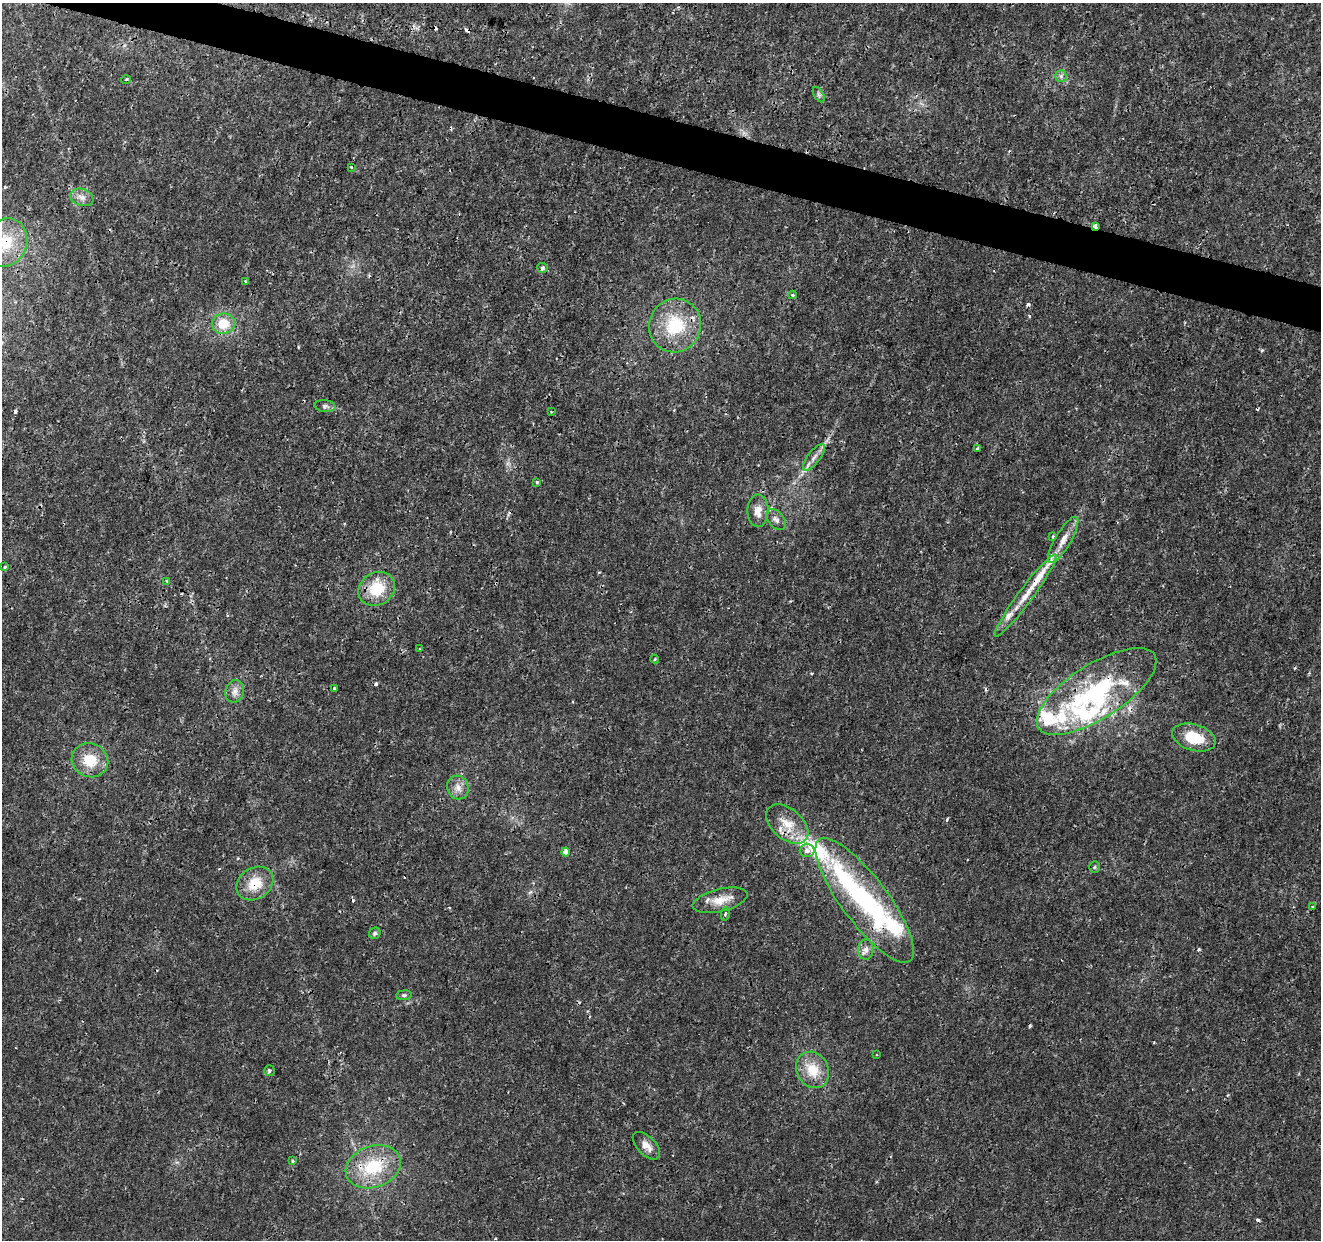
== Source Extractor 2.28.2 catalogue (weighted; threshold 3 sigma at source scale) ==
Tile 11 of 4 x 4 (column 3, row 3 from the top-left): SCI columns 2639-3957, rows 1457-2694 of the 5285 x 5452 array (HDU 1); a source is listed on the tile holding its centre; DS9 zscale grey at full resolution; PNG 1323 x 1242 px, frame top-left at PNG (2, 3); each listed source drawn as its Kron ellipse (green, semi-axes under 4 px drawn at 4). Shown black and unused: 4% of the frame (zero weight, under 3 of 4 exposures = <1% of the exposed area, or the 3 px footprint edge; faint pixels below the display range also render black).
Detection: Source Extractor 2.28.2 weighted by HDU 2 'WHT'; one run over the whole footprint, this tile lists its part. Background 0.00236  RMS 7.8e-04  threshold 0.00352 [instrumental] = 3 sigma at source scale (4.5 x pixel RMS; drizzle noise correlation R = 1.50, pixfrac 1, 0.0396/0.0396 arcsec/px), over >= 5 px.
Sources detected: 77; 1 inside a brighter object's white glare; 11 cosmic-ray / hot-pixel residue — neither listed nor drawn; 14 inside a brighter listed object's ellipse — not listed separately; the other 51 listed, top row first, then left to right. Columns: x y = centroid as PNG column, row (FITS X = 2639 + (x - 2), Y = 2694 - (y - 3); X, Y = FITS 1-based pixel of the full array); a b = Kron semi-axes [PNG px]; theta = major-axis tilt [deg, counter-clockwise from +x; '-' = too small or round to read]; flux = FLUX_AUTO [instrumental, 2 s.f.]
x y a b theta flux
1061 76 5 5 - 0.21
126 80 5 3 - 0.082
819 95 8 5 -59 0.18
351 167 4 3 - 0.09
82 197 12 8 -21 0.52
1095 226 4 3 - 0.58
5 243 25 21 66 3.2
542 268 5 5 - 0.15
245 281 3 3 - 0.084
792 295 4 3 - 0.16
223 324 11 10 - 1.8
675 325 27 25 62 4.3
325 406 11 6 -7 0.25
551 412 3 2 - 0.066
977 449 4 3 - 0.16
814 457 16 6 52 0.48
537 482 3 3 - 0.099
758 511 16 10 89 0.86
776 519 12 7 -49 0.39
1053 536 3 3 - 0.12
1063 540 26 8 60 1
5 567 3 3 - 0.15
167 581 4 4 - 0.11
377 589 19 16 32 2.7
1025 596 51 7 54 1.8
419 649 3 2 - 0.11
655 659 4 4 - 0.075
335 688 3 3 - 0.15
235 691 11 9 71 0.52
1097 691 69 27 32 12
1194 738 22 13 -16 2.5
90 760 18 16 -22 2.2
458 787 12 10 -66 0.65
787 824 24 15 -40 1.8
807 850 7 7 - 0.37
566 852 4 4 - 0.5
1094 867 6 5 - 0.11
255 883 19 15 33 1.9
720 900 28 11 14 1.3
865 900 76 23 -53 11
1312 907 4 3 - 0.11
725 914 6 4 81 0.14
375 933 6 5 - 0.17
866 950 10 8 88 0.4
404 995 7 5 8 0.15
876 1055 2 2 - 0.069
269 1070 5 5 - 0.19
813 1070 19 16 -61 1.9
646 1146 17 9 -46 0.72
292 1161 3 3 - 0.099
373 1167 28 20 20 3.9
Overlapping masked pixels (flux is a lower limit): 7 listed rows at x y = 1095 226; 5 243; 675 325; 1025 596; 1097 691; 255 883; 373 1167
Isophote crosses this tile's border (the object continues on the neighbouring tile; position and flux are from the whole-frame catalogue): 1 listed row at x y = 5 243
Unlisted compact peaks at least as high as the median listed source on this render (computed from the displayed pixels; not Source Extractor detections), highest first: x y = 1029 316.